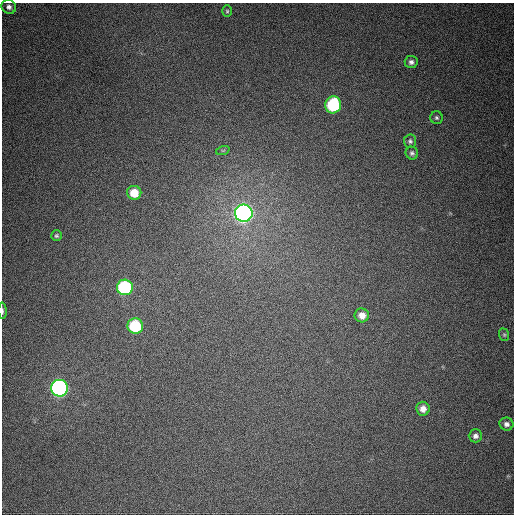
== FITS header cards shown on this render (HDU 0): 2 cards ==
NAXIS1  =                  512
NAXIS2  =                  512

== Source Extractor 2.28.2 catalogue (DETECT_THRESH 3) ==
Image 512 x 512 px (HDU 0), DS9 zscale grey, 1 PNG px = 1 image px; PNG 516 x 516 px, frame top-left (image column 1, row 512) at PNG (2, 3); each listed source drawn as its Kron ellipse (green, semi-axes under 4 px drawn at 4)
Background 631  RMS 18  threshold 53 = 3 sigma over >= 5 px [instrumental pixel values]
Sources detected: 20; all 20 listed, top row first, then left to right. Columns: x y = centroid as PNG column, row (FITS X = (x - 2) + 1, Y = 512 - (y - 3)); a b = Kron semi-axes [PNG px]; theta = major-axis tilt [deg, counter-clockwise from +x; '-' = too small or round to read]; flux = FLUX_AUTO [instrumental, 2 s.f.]
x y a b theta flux
9 7 7 7 - 4900
227 11 6 5 - 1900
411 62 6 6 - 3700
333 105 8 8 - 91000
436 118 6 6 - 2400
410 141 7 6 - 2800
223 150 7 4 19 1500
412 153 6 6 - 3200
134 193 7 7 - 21000
244 213 9 8 - 600000
56 236 5 5 - 2100
125 287 8 8 - 130000
2 311 8 3 -88 2100
362 315 7 7 - 10000
135 326 8 7 - 79000
504 335 6 5 - 1600
59 388 8 8 - 360000
423 409 7 6 - 8100
506 424 7 6 - 4500
475 436 6 6 - 4600
At the frame edge (FLAGS 8, measured only in part): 1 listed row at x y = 2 311